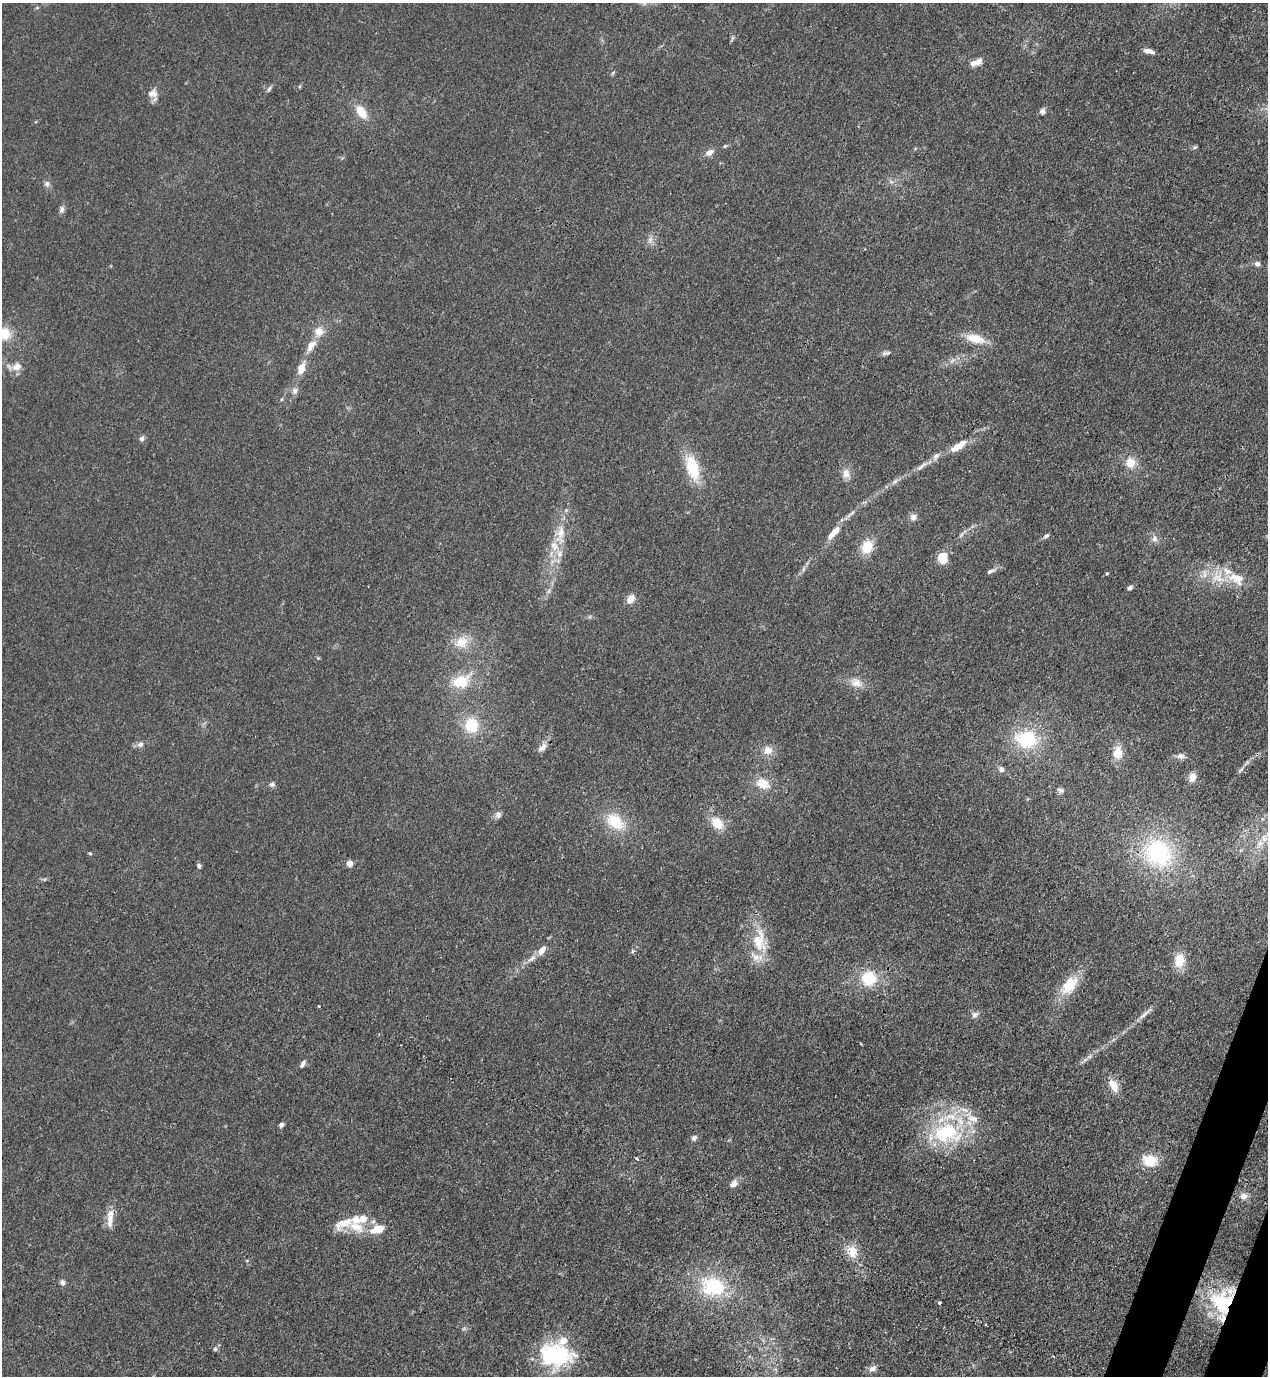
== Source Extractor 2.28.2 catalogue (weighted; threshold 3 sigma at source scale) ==
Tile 6 of 4 x 4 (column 2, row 2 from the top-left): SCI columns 1619-2884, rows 2791-4164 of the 5638 x 5578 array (HDU 1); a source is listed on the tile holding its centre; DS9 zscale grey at full resolution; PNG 1270 x 1378 px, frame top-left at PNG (2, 3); no overlay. Shown black and unused: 2% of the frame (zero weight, under 3 of 4 exposures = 7% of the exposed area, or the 3 px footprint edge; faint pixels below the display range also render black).
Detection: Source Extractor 2.28.2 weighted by HDU 2 'WHT'; one run over the whole footprint, this tile lists its part. Background 0.0148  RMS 0.0025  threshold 0.0113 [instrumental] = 3 sigma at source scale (4.5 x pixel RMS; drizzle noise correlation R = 1.50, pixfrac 1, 0.05/0.05 arcsec/px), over >= 5 px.
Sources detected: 118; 14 inside a brighter listed object's ellipse — not listed separately; the other 104 listed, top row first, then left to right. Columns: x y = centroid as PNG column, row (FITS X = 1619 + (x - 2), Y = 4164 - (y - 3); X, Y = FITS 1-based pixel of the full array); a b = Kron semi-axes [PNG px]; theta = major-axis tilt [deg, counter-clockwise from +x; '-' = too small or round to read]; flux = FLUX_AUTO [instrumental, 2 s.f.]
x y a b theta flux
37 8 6 4 19 0.28
732 38 9 3 77 0.45
1149 51 12 5 -13 1.4
974 63 13 8 20 1.5
613 73 6 4 56 0.36
269 89 9 4 62 0.53
153 93 14 12 10 1.9
1043 111 8 7 - 0.86
361 112 17 10 -54 4
725 146 5 5 - 0.34
1195 147 6 4 40 0.4
709 153 8 6 29 1.9
47 184 9 7 87 0.83
62 209 9 7 88 0.81
650 239 10 6 64 1
1257 264 6 6 - 0.98
4 333 15 14 - 5.8
975 339 23 11 -15 4.8
311 346 20 9 53 2.7
886 353 15 4 9 0.75
17 367 13 9 28 2.2
301 368 13 7 67 3
295 391 9 7 75 1
142 438 7 7 - 0.65
956 447 15 8 28 2.9
936 456 10 7 44 1.1
1130 462 12 11 - 3.4
921 466 17 5 37 1.5
692 467 27 13 -73 10
846 473 12 11 - 2
895 481 11 4 40 0.89
851 514 18 4 40 1.2
913 517 8 8 - 1.1
835 531 13 8 43 2.1
561 532 21 9 86 3.8
1046 536 7 5 31 0.63
1154 539 8 8 - 1.1
867 547 14 11 57 5.6
559 554 11 9 89 1.9
942 558 11 9 -65 5.3
803 569 7 4 88 0.47
990 571 10 5 23 0.81
1107 573 4 3 - 0.27
1204 574 12 4 90 1
1236 579 26 16 -25 6.1
1130 588 6 5 - 0.58
631 599 11 8 55 2
461 642 18 16 26 4.4
461 681 19 14 18 6.8
856 683 14 11 -5 2.5
471 725 17 16 - 7.5
1026 739 26 20 -6 14
140 744 9 7 31 1
542 747 15 8 45 1.6
768 750 11 11 - 2.3
1118 753 15 10 -89 3.6
1180 756 12 7 -9 1
1001 769 8 7 - 0.76
1241 770 11 3 45 0.57
1192 777 10 8 76 2.1
272 784 8 6 -2 0.65
763 784 16 11 -26 4.2
1061 790 8 6 -13 0.71
498 815 9 9 - 0.98
615 821 25 16 -40 8
717 823 14 10 -43 4.8
1260 844 13 7 38 2.1
90 853 5 4 - 0.28
1158 853 43 37 -33 26
350 863 7 7 - 1.3
199 866 6 5 - 0.56
759 941 38 18 -85 9.1
542 950 15 8 50 2.3
632 952 5 4 - 0.54
1179 960 17 12 82 4.3
868 978 17 16 - 8.4
1069 985 24 14 49 7.4
319 1006 3 2 - 0.65
975 1015 9 8 - 0.95
1143 1015 17 4 37 1.3
1089 1057 7 4 19 0.54
303 1064 11 5 62 0.78
1113 1085 16 9 -63 3.2
281 1125 5 5 - 0.79
947 1133 39 27 -3 21
694 1138 8 7 - 0.78
636 1158 5 3 - 0.53
1150 1160 16 12 -11 5.9
734 1184 11 8 33 1.4
1244 1196 10 8 1 1.4
110 1219 25 9 85 3
356 1227 23 12 -26 5
378 1229 21 10 16 4
852 1252 15 13 -56 4
62 1282 7 7 - 0.77
713 1286 29 21 -14 17
939 1303 3 3 - 1.3
1222 1303 33 30 85 20
986 1324 3 2 - 0.27
464 1328 6 4 19 0.38
215 1349 6 5 - 0.52
555 1355 38 25 -2 25
1053 1356 3 3 - 0.24
872 1368 11 7 20 1.2
Overlapping masked pixels (flux is a lower limit): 2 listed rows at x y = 852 1252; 1222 1303
Isophote crosses this tile's border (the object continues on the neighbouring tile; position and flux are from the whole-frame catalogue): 1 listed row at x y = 4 333